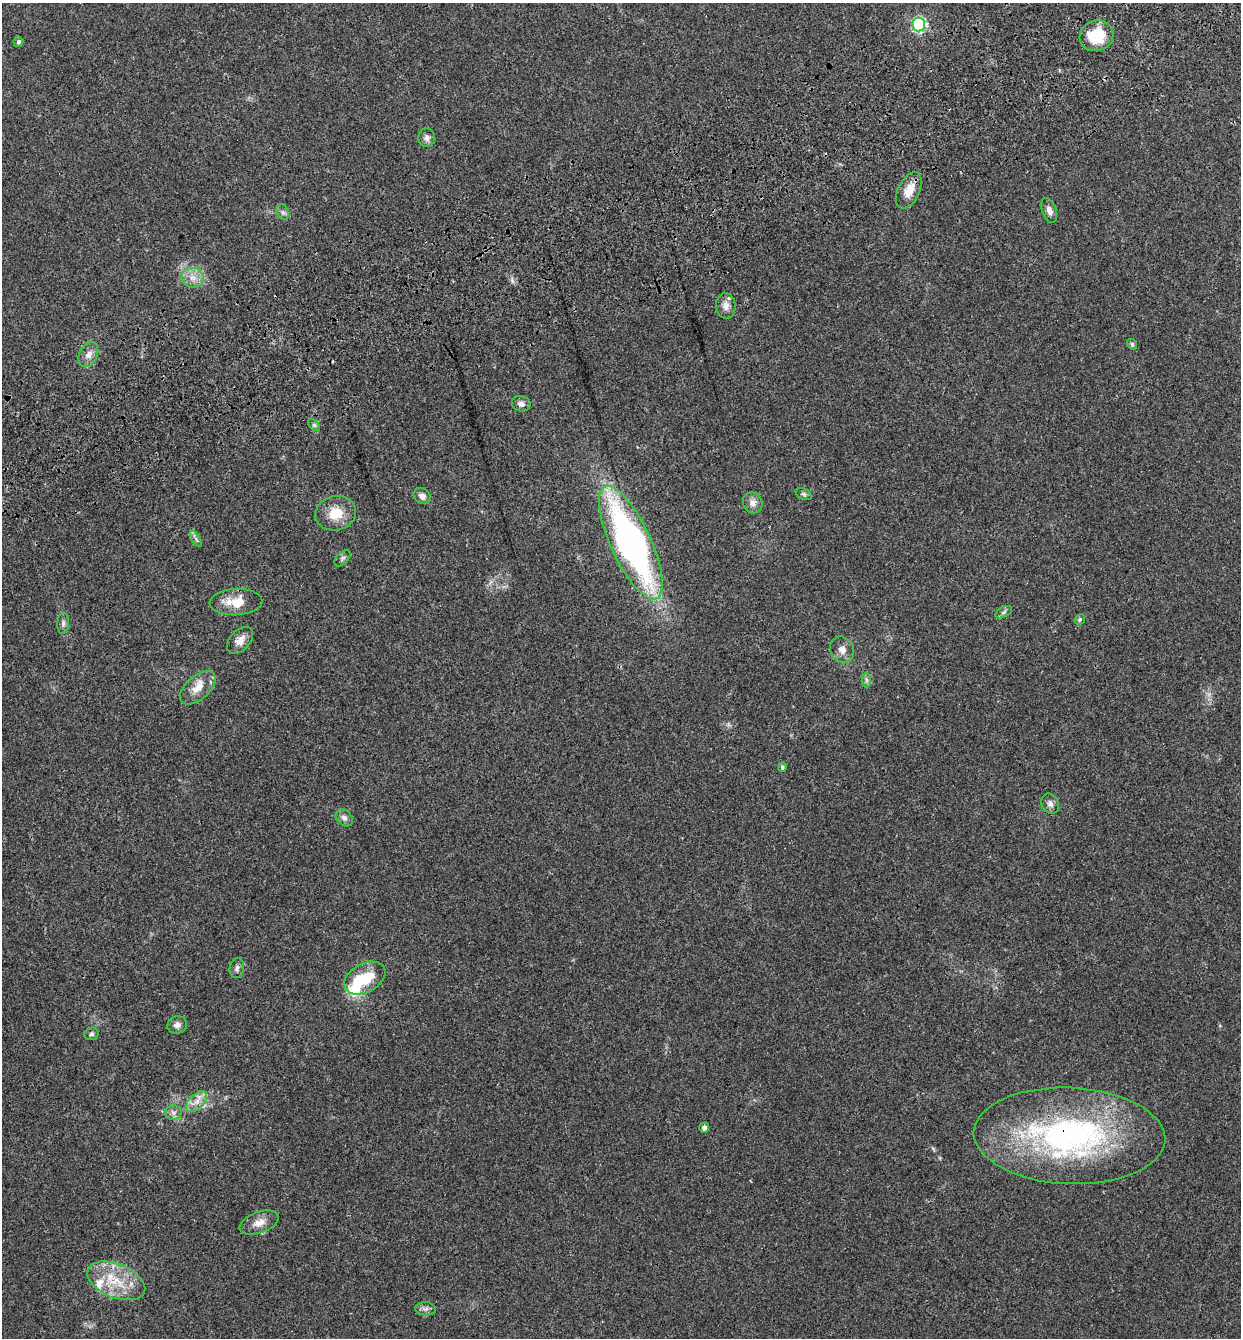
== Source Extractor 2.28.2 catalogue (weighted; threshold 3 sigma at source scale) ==
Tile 10 of 4 x 4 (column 2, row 3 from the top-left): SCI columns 1507-2745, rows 1457-2792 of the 5439 x 5585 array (HDU 1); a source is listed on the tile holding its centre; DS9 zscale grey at full resolution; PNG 1243 x 1340 px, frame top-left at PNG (2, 3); each listed source drawn as its Kron ellipse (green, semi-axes under 4 px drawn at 4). Shown black and unused: <1% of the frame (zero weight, under 3 of 4 exposures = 9% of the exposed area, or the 3 px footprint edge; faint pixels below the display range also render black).
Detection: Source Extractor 2.28.2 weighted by HDU 2 'WHT'; one run over the whole footprint, this tile lists its part. Background 0.0211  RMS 0.003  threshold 0.0134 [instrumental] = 3 sigma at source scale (4.5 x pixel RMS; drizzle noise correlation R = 1.50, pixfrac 1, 0.0396/0.0396 arcsec/px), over >= 5 px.
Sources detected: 46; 1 inside a brighter object's white glare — neither listed nor drawn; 3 inside a brighter listed object's ellipse — not listed separately; the other 42 listed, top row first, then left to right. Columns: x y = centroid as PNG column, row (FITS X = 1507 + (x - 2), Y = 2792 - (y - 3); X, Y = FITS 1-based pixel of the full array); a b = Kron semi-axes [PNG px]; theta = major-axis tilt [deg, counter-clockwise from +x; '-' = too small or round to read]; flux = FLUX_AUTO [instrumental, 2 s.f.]
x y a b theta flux
919 25 7 6 - 44
1097 36 17 15 17 9.8
18 42 5 5 - 0.79
427 138 9 8 - 1.3
909 190 19 10 64 4.4
1049 210 13 7 -70 1.5
283 212 8 6 -68 0.8
193 278 11 10 - 2.6
726 306 13 10 -84 2.2
1132 344 5 5 - 0.79
88 355 13 9 63 2
521 404 9 7 -11 1.4
314 425 7 4 -44 0.57
804 494 8 5 -27 0.66
422 496 9 7 -40 1.5
753 503 11 9 -64 1.9
336 513 21 17 15 6.6
196 539 9 3 -58 0.62
631 543 62 20 -65 130
342 558 10 5 46 0.76
236 602 26 13 3 6.5
1004 612 9 5 27 0.71
1080 619 5 5 - 0.57
63 623 11 6 85 0.93
240 640 16 10 47 2.5
842 650 13 11 -59 2.3
867 680 7 4 -88 0.75
198 688 21 11 42 4.3
782 767 5 4 - 0.72
1050 804 10 8 -63 1.3
344 818 10 7 -44 1.3
237 968 10 7 77 1.1
365 978 22 14 28 8.6
177 1025 10 8 20 1.6
92 1034 7 6 - 0.63
196 1102 13 7 46 2.3
173 1113 8 7 - 1.2
704 1128 5 5 - 1.2
1069 1136 96 48 -2 87
259 1223 20 10 20 3.1
116 1281 30 17 -22 10
425 1309 10 6 -3 1.1
Overlapping masked pixels (flux is a lower limit): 1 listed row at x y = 1069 1136